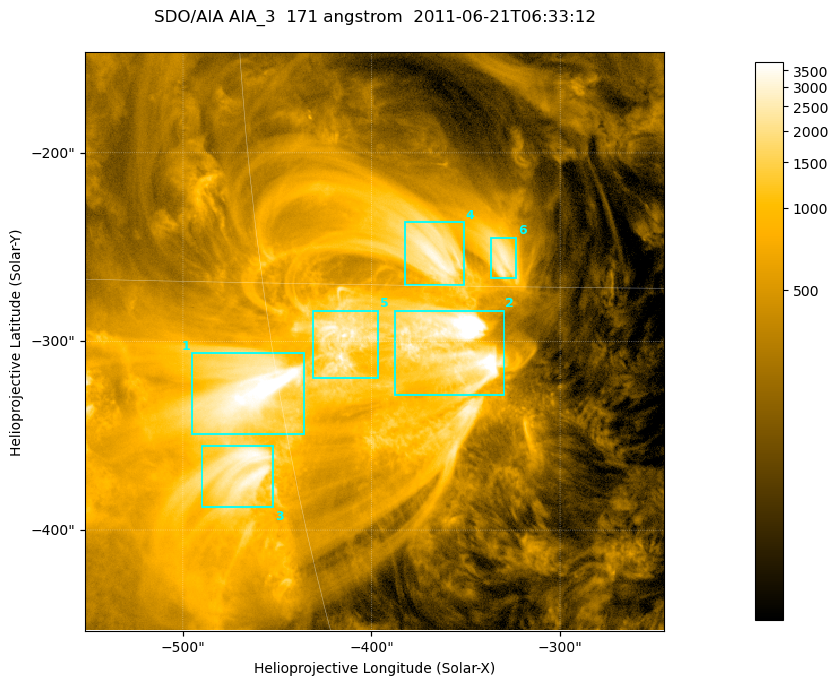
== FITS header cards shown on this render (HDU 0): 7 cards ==
TELESCOP= 'SDO/AIA '
INSTRUME= 'AIA_3   '
WAVELNTH=                  171
WAVEUNIT= 'angstrom'
DATE-OBS= '2011-06-21T06:33:12.34'
CTYPE1  = 'HPLN-TAN'
CTYPE2  = 'HPLT-TAN'

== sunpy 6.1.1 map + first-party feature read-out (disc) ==
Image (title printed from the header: SDO/AIA AIA_3  171 angstrom  2011-06-21T06:33:12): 512 x 512 px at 0.599 arcsec/px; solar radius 944 arcsec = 1575 px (partial field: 3.4% of the solar disc is inside the frame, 100% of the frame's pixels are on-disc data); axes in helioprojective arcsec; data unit not stated in the header (colour bar unlabelled)
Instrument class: DISC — disc imager (sunpy class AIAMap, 171 A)
Bright regions (active regions / flare kernels): reference = the on-disc median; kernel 5 px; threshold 5 sigma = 1551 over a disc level ~338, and >= 1.15x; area >= 262 px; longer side >= 6 px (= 3.6 arcsec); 6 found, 6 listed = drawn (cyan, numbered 1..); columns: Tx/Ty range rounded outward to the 2 arcsec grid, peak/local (2 s.f.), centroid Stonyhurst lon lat
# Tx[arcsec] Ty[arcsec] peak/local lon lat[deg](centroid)
1 -496..-436 -350..-306 14 -31 -19
2 -388..-330 -330..-282 19 -23 -17
3 -490..-452 -388..-354 10 -32 -21
4 -382..-350 -270..-236 9.5 -23 -14
5 -432..-396 -320..-282 8.9 -27 -17
6 -338..-322 -266..-244 8.3 -21 -14